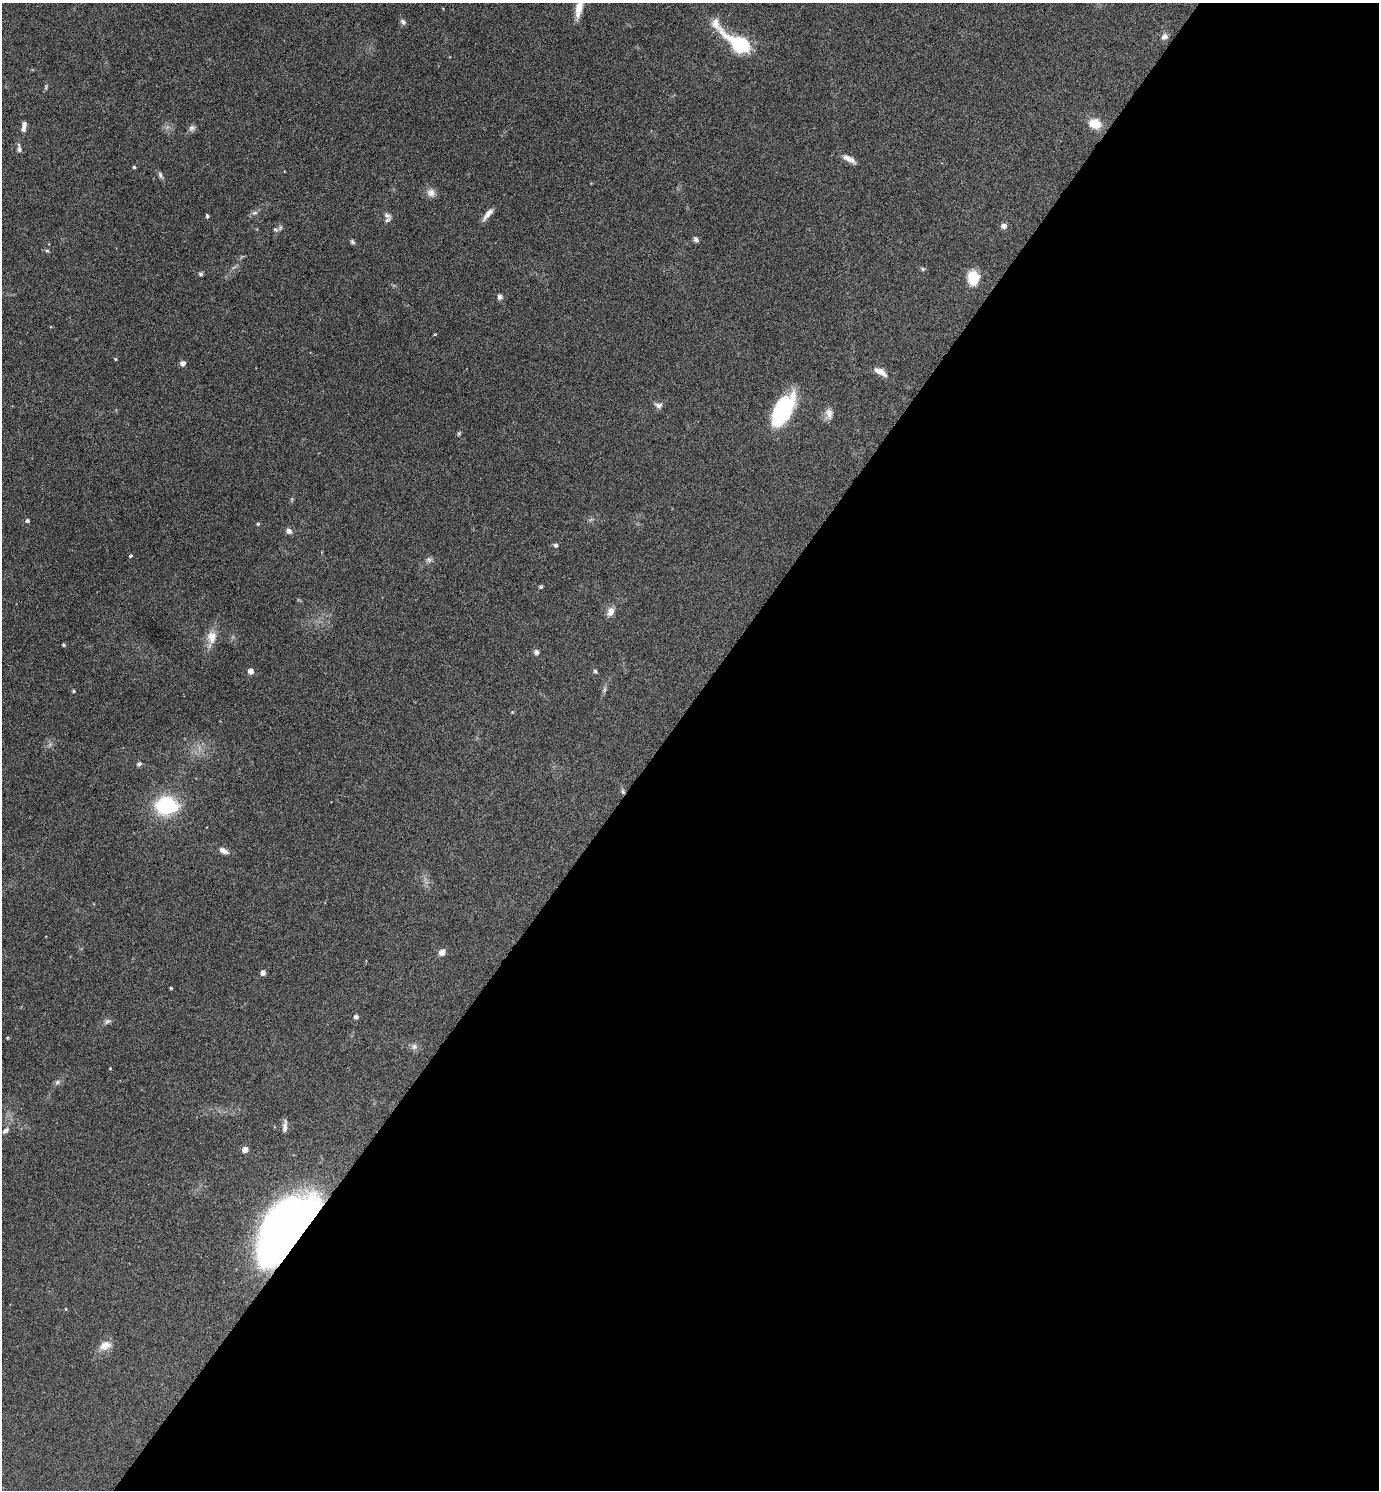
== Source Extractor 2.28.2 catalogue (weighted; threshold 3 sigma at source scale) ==
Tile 12 of 4 x 4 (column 4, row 3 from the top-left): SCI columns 4286-5662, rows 1493-2980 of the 5958 x 5955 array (HDU 1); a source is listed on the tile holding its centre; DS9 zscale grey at full resolution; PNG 1381 x 1492 px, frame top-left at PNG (2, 3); no overlay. Shown black and unused: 52% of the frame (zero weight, under 4 of 8 exposures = <1% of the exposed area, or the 3 px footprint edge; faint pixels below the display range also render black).
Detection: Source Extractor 2.28.2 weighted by HDU 2 'WHT'; one run over the whole footprint, this tile lists its part. Background 0.116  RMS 0.0051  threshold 0.0209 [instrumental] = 3 sigma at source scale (4.09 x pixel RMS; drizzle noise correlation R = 1.36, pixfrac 0.8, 0.05/0.05 arcsec/px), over >= 5 px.
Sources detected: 72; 1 too faint to see at this stretch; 1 inside a brighter object's white glare — not listed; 2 inside a brighter listed object's ellipse — not listed separately; the other 68 listed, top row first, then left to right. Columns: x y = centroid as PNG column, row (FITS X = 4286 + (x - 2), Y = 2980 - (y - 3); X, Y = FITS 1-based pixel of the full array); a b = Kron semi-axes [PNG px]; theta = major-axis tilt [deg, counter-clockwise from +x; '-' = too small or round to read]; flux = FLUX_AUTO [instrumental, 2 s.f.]
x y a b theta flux
579 9 23 8 79 6.7
403 22 8 6 -49 1.3
1164 37 8 7 - 2
738 43 30 10 -37 49
46 87 7 4 72 0.74
1095 124 13 10 -19 8.4
192 128 9 8 - 1.5
23 129 8 5 74 1.9
19 148 11 5 -81 1.6
849 159 19 6 -29 3.3
134 167 4 4 - 0.65
160 175 11 5 -66 1.2
431 193 12 10 -29 2.9
255 213 8 6 2 1.3
488 214 19 6 51 3.2
387 215 10 6 -29 1.4
207 216 5 3 - 0.61
1004 226 7 6 - 1.9
275 229 8 6 -19 1.1
696 239 7 5 -53 1.2
352 242 7 5 -52 0.87
47 251 6 4 -1 0.66
923 269 5 5 - 0.65
201 274 6 5 - 0.92
973 278 15 12 -89 9.9
500 297 6 6 - 1.6
435 334 3 3 - 0.4
115 359 4 3 - 0.44
183 363 7 6 - 1.7
881 372 16 7 -30 3.9
658 405 11 6 -18 1.7
780 414 40 17 56 35
829 414 14 9 -88 3.1
27 520 4 4 - 0.89
258 524 4 4 - 0.66
289 531 7 6 - 2.1
556 545 6 6 - 0.93
131 556 5 4 - 0.51
429 560 8 7 - 1.4
541 587 5 4 - 0.65
610 612 11 7 61 3.7
212 637 18 13 86 5.9
64 645 4 3 - 0.67
536 652 7 6 - 1.3
250 671 4 4 - 4.1
595 671 5 4 - 0.83
604 689 9 4 81 1.1
73 691 4 4 - 0.67
512 712 4 4 - 0.47
139 764 7 5 35 1.2
623 792 7 5 -74 0.99
166 806 19 15 -2 38
224 851 12 6 -24 2.6
442 952 7 6 - 2.8
263 973 5 4 - 2.1
171 988 3 3 - 0.55
356 1016 5 4 - 1.4
107 1021 10 6 33 1.4
8 1038 4 3 - 0.44
414 1047 10 8 1 1.9
110 1068 3 3 - 0.33
57 1082 9 5 28 1.2
285 1126 15 5 85 2.2
5 1131 11 6 42 1.6
245 1149 5 4 - 4.2
285 1228 64 32 54 330
66 1309 4 3 - 0.36
105 1346 12 9 22 5.3
Overlapping masked pixels (flux is a lower limit): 2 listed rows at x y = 623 792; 285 1228
Isophote crosses this tile's border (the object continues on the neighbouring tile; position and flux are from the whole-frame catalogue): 1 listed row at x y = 579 9